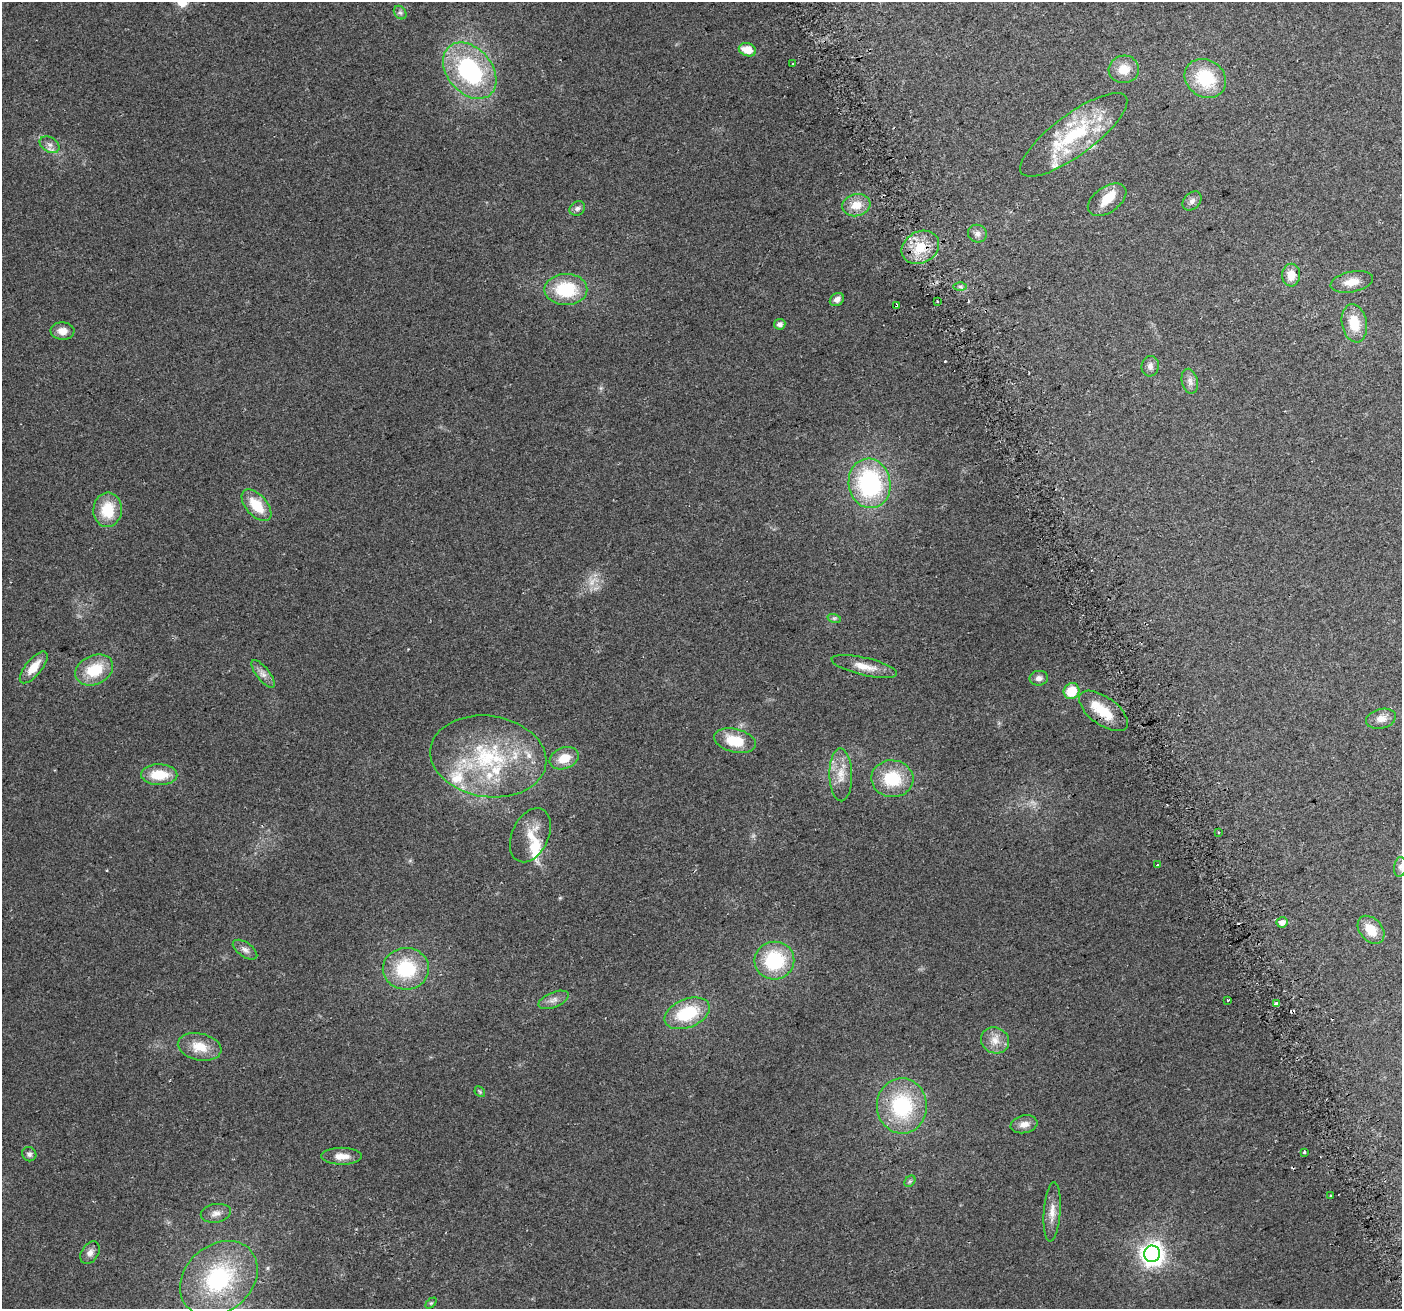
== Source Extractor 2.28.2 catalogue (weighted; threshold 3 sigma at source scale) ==
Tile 6 of 4 x 4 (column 2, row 2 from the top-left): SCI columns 1430-2829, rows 2712-4018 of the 5661 x 5476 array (HDU 1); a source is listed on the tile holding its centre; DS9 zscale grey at full resolution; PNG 1404 x 1311 px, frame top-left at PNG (2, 2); each listed source drawn as its Kron ellipse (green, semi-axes under 4 px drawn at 4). Shown black and unused: <1% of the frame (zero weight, under 2 of 3 exposures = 2% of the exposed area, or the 3 px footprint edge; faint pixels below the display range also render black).
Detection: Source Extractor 2.28.2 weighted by HDU 2 'WHT'; one run over the whole footprint, this tile lists its part. Background 0.0747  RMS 0.0095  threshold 0.0427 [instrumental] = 3 sigma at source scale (4.5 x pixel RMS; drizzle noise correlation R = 1.50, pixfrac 1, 0.0396/0.0396 arcsec/px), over >= 5 px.
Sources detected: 91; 2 too faint to see at this stretch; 3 cosmic-ray / hot-pixel residue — neither listed nor drawn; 13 inside a brighter listed object's ellipse — not listed separately; the other 73 listed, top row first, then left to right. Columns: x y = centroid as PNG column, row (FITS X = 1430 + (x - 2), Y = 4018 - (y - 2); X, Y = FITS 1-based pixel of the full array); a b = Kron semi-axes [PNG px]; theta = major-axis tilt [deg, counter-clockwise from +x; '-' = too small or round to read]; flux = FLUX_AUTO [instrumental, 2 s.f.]
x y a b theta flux
400 13 7 5 -51 2.1
747 50 9 6 -16 14
793 64 3 2 - 0.71
1124 69 15 14 - 15
470 71 32 22 -50 110
1205 78 22 18 -35 46
1074 135 64 20 36 77
50 145 11 7 -30 4.6
1107 200 22 12 35 16
1192 201 11 8 46 3.9
856 205 14 11 14 14
577 208 8 7 - 2.8
977 234 9 9 - 4.4
920 247 20 15 29 24
1291 275 11 9 87 12
1352 282 22 10 11 13
960 287 7 4 -1 1.9
566 289 21 15 0 47
837 299 7 6 - 4.7
937 302 3 3 - 1
896 305 4 3 - 5.5
1354 323 19 12 -79 23
780 324 5 5 - 4.4
62 331 12 9 -3 8.8
1150 366 10 8 84 4.4
1190 381 12 8 -76 5.2
870 483 25 21 -81 120
257 505 19 10 -48 25
108 510 17 14 85 30
834 618 7 4 -18 1.8
864 666 33 9 -13 13
34 667 19 8 50 15
94 670 20 14 25 32
263 674 17 6 -52 5.6
1039 678 9 7 8 4.5
1071 691 8 7 - 21
1103 711 28 14 -36 24
1381 719 15 9 13 7.9
735 741 21 11 -13 27
488 756 58 40 -8 120
564 758 15 10 22 17
159 775 18 10 -1 25
841 775 26 11 -89 15
892 779 21 18 -4 38
1218 832 3 2 - 0.95
530 835 28 18 65 20
1158 865 3 3 - 4.3
1400 867 10 6 80 3.2
1282 922 5 5 - 5.7
1371 930 16 11 -49 17
245 950 14 7 -35 4.6
774 961 20 19 - 60
406 969 23 21 1 54
553 1000 16 7 22 5.8
1228 1000 3 3 - 7.6
1276 1004 4 3 - 47
687 1013 23 14 22 48
995 1040 14 12 -29 11
200 1047 22 13 -12 18
480 1092 6 4 -47 1.4
902 1106 27 25 -88 75
1024 1124 13 9 12 6.9
1304 1152 4 3 - 2.9
29 1154 7 7 - 2.9
342 1156 20 8 0 10
910 1181 6 5 - 1.6
1330 1195 3 2 - 1.1
1052 1212 30 8 86 11
216 1213 15 9 10 6.5
90 1253 12 8 58 5.5
1152 1254 8 8 - 710
219 1278 43 33 41 110
431 1303 6 4 44 1.1
Overlapping masked pixels (flux is a lower limit): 2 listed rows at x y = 896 305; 1103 711
Unlisted compact peaks at least as high as the median listed source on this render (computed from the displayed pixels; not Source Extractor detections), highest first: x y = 945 361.